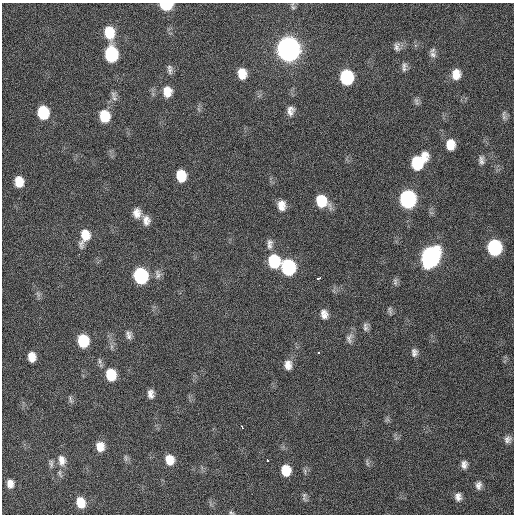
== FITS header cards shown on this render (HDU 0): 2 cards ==
NAXIS1  =                  512 / Axis length
NAXIS2  =                  512 / Axis length

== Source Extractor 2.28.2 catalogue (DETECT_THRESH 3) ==
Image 512 x 512 px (HDU 0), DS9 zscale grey, 1 PNG px = 1 image px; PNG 516 x 516 px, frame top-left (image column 1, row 512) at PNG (2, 3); no overlay
Background 131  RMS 12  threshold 34.9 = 3 sigma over >= 5 px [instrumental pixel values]
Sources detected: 74; all 74 listed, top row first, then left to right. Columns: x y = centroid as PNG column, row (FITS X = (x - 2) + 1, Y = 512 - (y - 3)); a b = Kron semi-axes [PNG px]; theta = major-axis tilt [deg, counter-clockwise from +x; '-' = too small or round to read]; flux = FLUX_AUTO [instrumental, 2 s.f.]
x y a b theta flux
166 5 9 6 -2 42000
293 7 10 4 -78 1700
109 32 14 10 -80 21000
397 47 13 8 88 3800
288 49 12 10 -86 770000
111 54 11 9 -85 65000
433 54 10 8 -41 3400
169 67 9 8 - 3000
404 67 14 6 86 3200
242 74 11 8 -82 11000
456 74 12 10 83 9700
347 77 11 9 -88 62000
167 92 12 10 -85 11000
114 98 10 8 -55 3300
416 101 13 5 -68 2400
290 111 13 9 81 5000
43 112 11 9 -82 33000
104 116 12 9 -83 21000
504 117 9 6 -82 2800
450 145 11 9 -89 12000
481 160 12 7 -87 3600
418 162 16 10 47 44000
181 176 11 8 -82 17000
19 182 10 8 -80 13000
408 199 11 9 -87 170000
321 201 13 10 -54 23000
281 205 12 9 -83 7800
137 213 12 9 -87 6700
146 220 13 9 -76 6000
85 236 17 9 73 14000
269 246 10 8 73 3900
494 247 11 9 -88 88000
79 254 3 2 - 1800
430 257 13 10 73 290000
274 261 12 10 -79 37000
288 267 11 9 -78 88000
158 274 14 8 -81 3900
141 276 11 9 -80 85000
318 278 4 3 - 9800
395 282 12 5 -89 2300
38 294 9 5 -71 2100
390 311 12 5 -80 1900
324 314 11 8 -73 5400
365 327 12 6 -86 2900
129 335 11 7 -77 3400
349 338 15 9 83 4200
83 341 11 8 -79 32000
414 352 10 7 -88 3300
318 353 3 2 - 2000
32 357 9 7 -83 8900
100 361 10 4 -79 2100
288 365 12 9 -86 6500
111 375 12 9 -79 22000
151 394 10 7 -83 4500
70 399 12 4 -70 1900
387 420 7 4 18 1400
242 427 4 3 - 3700
508 439 10 9 - 3700
100 447 10 9 - 8500
126 458 11 4 -85 1800
62 460 15 10 -81 7300
170 460 10 8 -74 11000
267 460 4 3 - 3100
367 462 11 3 -81 1500
51 463 12 6 -83 2400
464 464 9 7 84 4000
286 470 10 8 -82 16000
60 473 12 5 -69 2300
10 484 9 7 -83 5800
478 485 10 7 85 3600
304 497 13 5 -86 2100
458 497 9 7 -87 4200
81 503 11 8 -75 14000
231 512 7 4 -15 1200
At the frame edge (FLAGS 8, measured only in part): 1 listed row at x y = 166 5